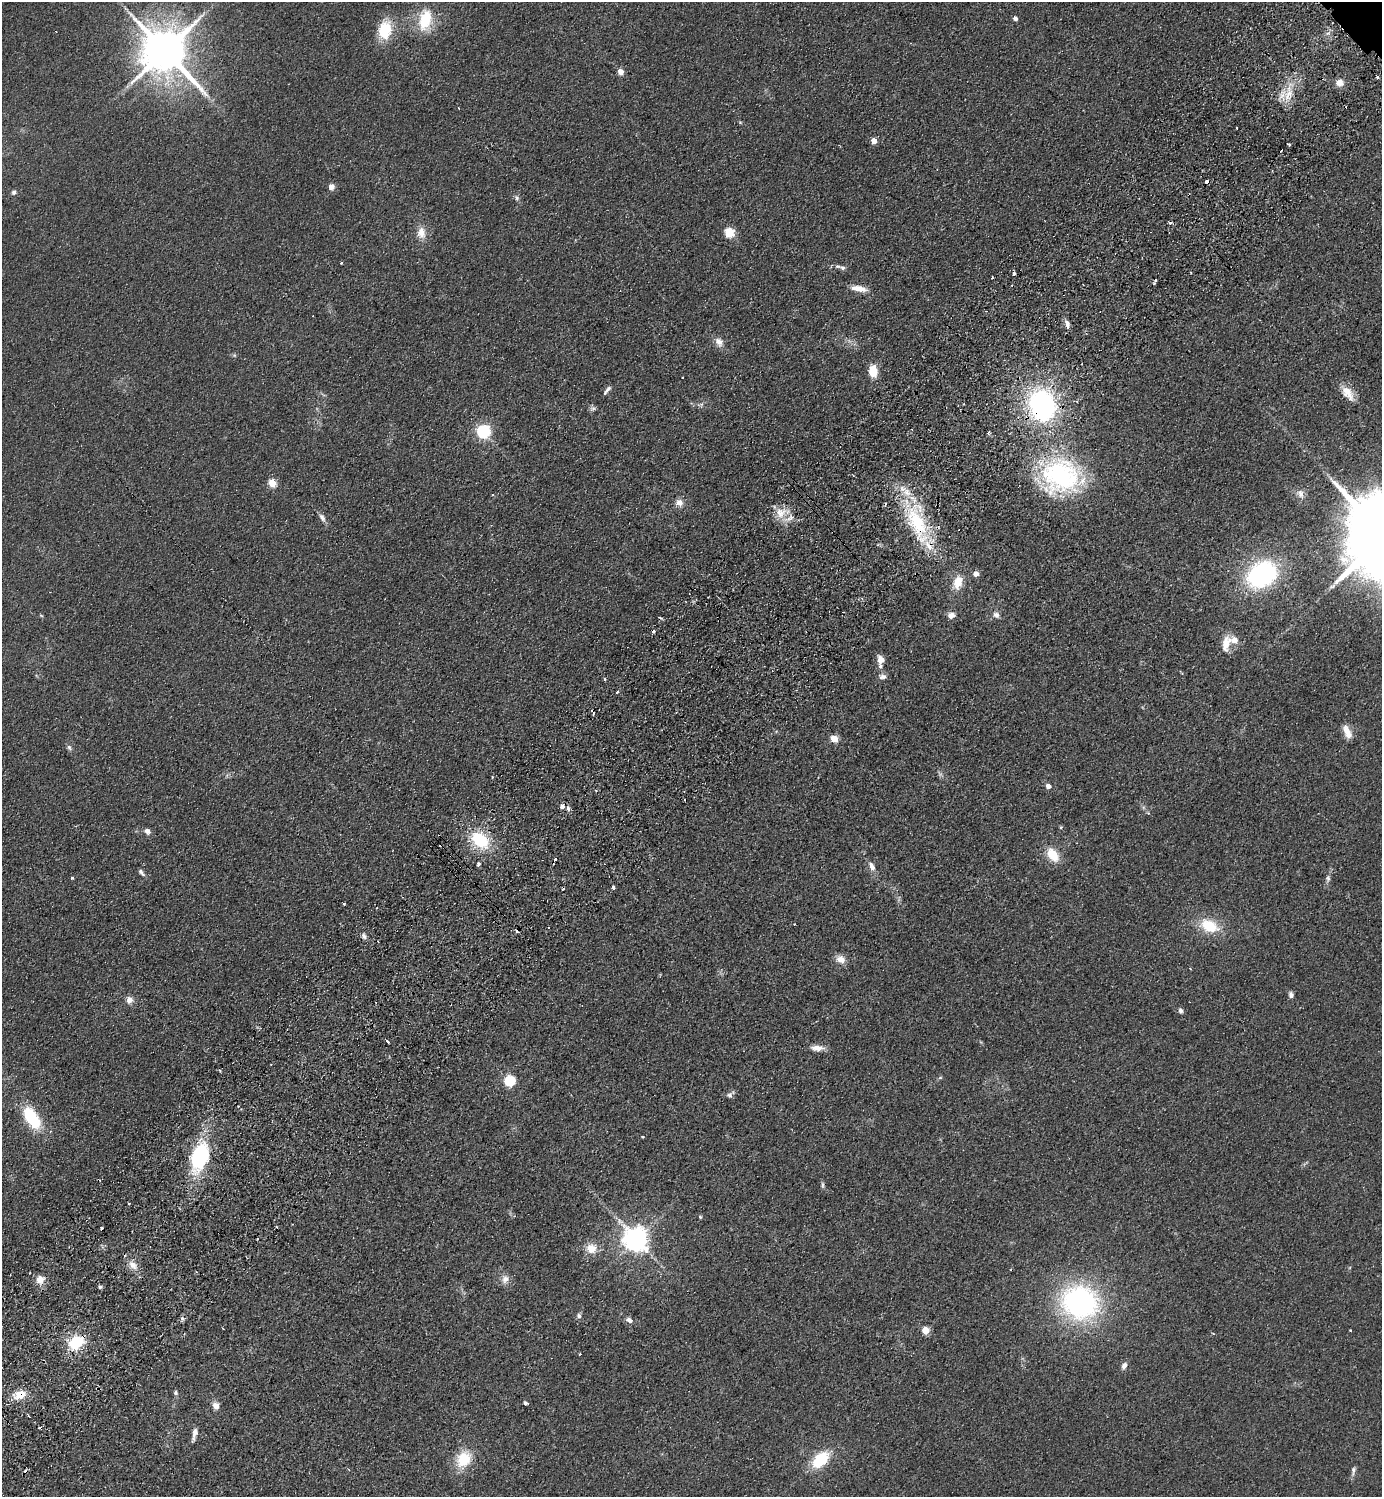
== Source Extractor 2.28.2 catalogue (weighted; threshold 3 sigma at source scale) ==
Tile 7 of 4 x 4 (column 3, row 2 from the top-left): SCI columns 3105-4484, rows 3037-4531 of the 6066 x 6071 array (HDU 1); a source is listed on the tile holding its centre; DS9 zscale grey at full resolution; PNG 1384 x 1499 px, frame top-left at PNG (2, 2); no overlay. Shown black and unused: <1% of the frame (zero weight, under 2 of 3 exposures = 3% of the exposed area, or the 3 px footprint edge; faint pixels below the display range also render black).
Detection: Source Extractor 2.28.2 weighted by HDU 2 'WHT'; one run over the whole footprint, this tile lists its part. Background 0.0686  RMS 0.0096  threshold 0.043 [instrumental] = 3 sigma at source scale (4.5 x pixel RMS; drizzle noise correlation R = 1.50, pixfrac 1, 0.05/0.05 arcsec/px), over >= 5 px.
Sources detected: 139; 18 cosmic-ray / hot-pixel residue — not listed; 5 inside a brighter listed object's ellipse — not listed separately; the other 116 listed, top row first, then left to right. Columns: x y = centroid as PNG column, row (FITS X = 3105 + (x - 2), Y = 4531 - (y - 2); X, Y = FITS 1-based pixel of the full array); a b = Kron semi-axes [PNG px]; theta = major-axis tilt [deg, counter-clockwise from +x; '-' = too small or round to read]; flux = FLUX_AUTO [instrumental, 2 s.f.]
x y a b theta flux
1015 18 4 4 - 4.1
425 20 27 16 79 32
384 30 18 13 89 33
165 51 15 12 -48 4400
620 72 5 4 - 11
1377 77 3 3 - 3.4
1340 83 8 7 - 8.4
1288 94 21 9 64 16
458 108 3 2 - 0.98
1236 128 3 2 - 1.9
874 141 5 5 - 8.5
1289 144 4 2 - 1.4
1281 151 3 3 - 3.3
1207 182 3 3 - 6.3
331 187 7 6 - 5.5
14 192 6 5 - 2.6
517 198 8 6 90 2.2
729 232 5 5 - 55
421 233 16 11 -89 10
341 263 4 3 - 0.76
838 266 8 5 -10 2.5
1191 272 2 2 - 0.85
1014 273 4 3 - 8.2
992 277 3 2 - 1.1
1154 283 3 2 - 1.2
1012 285 3 2 - 0.8
859 288 19 7 -9 11
1067 324 11 5 -82 3.9
719 342 13 10 -59 6.5
873 371 13 9 -89 15
607 390 13 4 51 3
1348 393 22 11 -54 13
702 404 6 4 70 1.7
1042 405 27 22 -70 190
593 408 8 6 7 2.4
483 431 6 6 - 190
989 432 4 4 - 2.2
1061 476 45 39 -11 150
272 483 5 5 - 31
1300 494 13 8 -72 5.2
679 503 10 9 - 6.2
781 513 15 13 53 15
322 517 12 6 -59 4
917 522 47 22 -64 78
976 574 8 7 - 3.7
1262 574 18 14 33 200
958 582 17 11 72 15
41 615 6 4 -4 0.97
951 615 8 7 - 6
996 615 8 6 -38 3.9
1226 643 22 10 79 12
880 659 10 7 -78 7.1
882 676 10 7 -5 3.7
605 679 3 3 - 2.7
618 691 4 3 - 1.6
593 711 4 3 - 1.9
1347 732 17 8 -65 9.5
834 739 5 4 - 25
69 747 8 5 -72 2.3
1048 786 5 4 - 7.3
596 790 4 3 - 1
562 807 4 4 - 6
568 808 6 5 - 2.7
147 831 7 6 - 3.9
480 840 21 14 -38 45
1053 855 16 10 -55 19
478 864 4 3 - 8.1
872 866 13 7 -60 5.6
141 872 10 4 -49 2.6
72 878 3 3 - 2.3
1328 878 8 6 82 2.7
613 888 4 3 - 4.9
344 904 3 3 - 1.4
794 924 2 2 - 0.89
1209 926 23 14 -24 30
364 936 8 5 -69 2.8
841 959 11 9 -25 8
1190 969 3 2 - 1
1291 995 7 6 - 3
129 1000 9 8 - 5.7
1180 1011 6 5 - 2.4
387 1041 4 3 - 6.2
817 1048 15 7 -2 7.4
940 1078 6 4 19 1.2
509 1081 5 5 - 95
730 1095 11 6 40 3
32 1118 23 12 -57 51
642 1137 4 2 - 0.87
200 1156 24 14 70 99
823 1185 10 4 -85 1.9
129 1204 3 2 - 0.92
700 1217 5 4 - 1.2
102 1229 3 3 - 4.9
636 1240 8 7 - 980
591 1248 13 12 - 13
133 1265 13 8 -46 7.7
40 1279 9 9 - 9.1
505 1279 13 10 68 6.3
100 1287 4 3 - 2.3
1080 1302 36 31 -21 210
579 1316 6 6 - 2.9
182 1318 6 5 - 2.1
629 1320 9 6 -38 3.8
925 1330 5 5 - 25
1213 1333 4 3 - 0.82
76 1342 13 10 35 45
580 1354 3 2 - 1.1
1124 1365 7 6 - 5.1
175 1393 6 5 - 1.9
20 1394 14 9 21 16
525 1403 4 4 - 2.5
216 1406 8 7 - 6.5
194 1434 16 5 77 5.2
464 1459 20 15 57 30
820 1460 17 11 44 43
1353 1470 13 5 80 3.2
Overlapping masked pixels (flux is a lower limit): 5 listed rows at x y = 1042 405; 917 522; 593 711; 76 1342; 20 1394